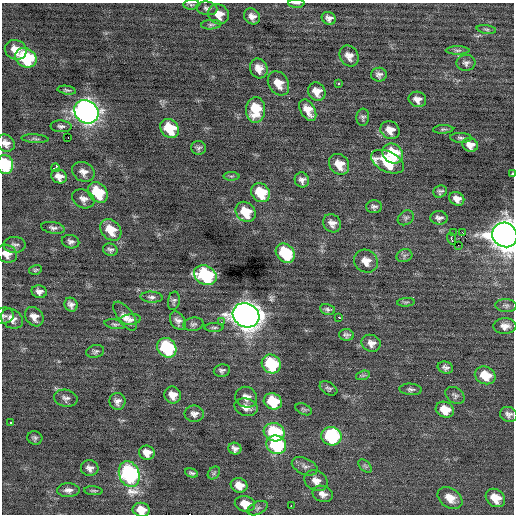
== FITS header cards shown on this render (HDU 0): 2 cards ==
NAXIS1  =                  512 / Axis length
NAXIS2  =                  512 / Axis length

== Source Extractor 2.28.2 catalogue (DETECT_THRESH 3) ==
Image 512 x 512 px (HDU 0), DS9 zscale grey, 1 PNG px = 1 image px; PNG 516 x 516 px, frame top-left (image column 1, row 512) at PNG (2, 3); each listed source drawn as its Kron ellipse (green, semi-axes under 4 px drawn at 4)
Background -0.0265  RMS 0.86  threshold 2.59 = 3 sigma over >= 5 px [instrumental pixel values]
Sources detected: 137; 1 with non-positive FLUX_AUTO (blend fragments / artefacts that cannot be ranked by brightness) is neither listed nor drawn; the other 136 listed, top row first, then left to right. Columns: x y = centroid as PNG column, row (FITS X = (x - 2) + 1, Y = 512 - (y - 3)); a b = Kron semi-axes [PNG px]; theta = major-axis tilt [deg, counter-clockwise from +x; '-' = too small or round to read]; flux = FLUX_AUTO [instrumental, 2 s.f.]
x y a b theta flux
296 3 8 2 -2 86
191 5 8 5 4 99
207 8 10 7 -10 200
219 14 11 9 -38 680
252 16 8 7 - 330
329 18 7 6 - 260
211 25 10 5 4 140
486 29 10 3 -9 95
16 50 11 9 -22 770
458 50 12 4 0 150
349 56 11 9 -58 430
26 58 11 9 -31 4800
466 63 9 8 - 200
259 68 10 8 -65 490
379 75 8 7 - 220
278 83 13 9 -59 700
339 84 3 3 - 600
67 90 9 4 -9 100
317 92 9 8 - 570
417 99 9 7 -21 350
255 110 13 9 85 1600
308 110 12 7 -60 650
86 112 13 11 -39 38000
363 117 9 6 84 150
61 126 10 6 -2 180
170 128 10 8 -45 2000
443 129 10 4 3 110
390 130 10 8 -33 500
68 137 2 2 - 53
461 138 10 5 -2 140
35 139 13 4 -3 120
6 143 9 8 - 370
470 145 8 7 - 420
198 148 7 6 - 160
393 153 11 9 -42 2200
387 162 17 10 -25 2500
339 164 11 9 -53 800
5 165 9 8 - 3000
55 168 4 3 - 760
83 172 11 9 -26 380
512 174 3 2 - 60
59 176 8 6 -30 440
231 176 8 4 -1 100
302 180 8 7 - 260
98 192 11 9 -47 2300
440 192 7 5 29 160
261 193 10 8 -48 1900
83 199 12 9 -26 350
457 199 8 6 -32 380
374 207 8 6 1 180
246 212 11 9 -48 1500
406 218 9 6 34 160
439 218 8 6 -5 220
332 223 9 8 - 350
53 228 12 5 -10 210
111 230 12 9 -47 1100
462 232 2 2 - 30
453 233 2 2 - 32
505 235 13 12 - 91000
451 239 6 3 -72 400
71 242 9 6 -12 190
14 245 11 8 -2 210
458 245 2 2 - 380
110 250 7 6 - 170
285 253 11 8 -48 3200
7 254 10 8 -27 530
404 256 8 6 18 170
366 261 12 11 - 630
35 270 6 4 16 90
205 275 12 9 -27 7600
39 292 7 6 - 270
152 297 11 5 -3 200
174 301 9 6 80 150
406 302 9 3 4 97
71 305 7 6 - 260
506 305 11 6 -3 180
328 309 8 5 -10 150
246 315 14 12 -28 73000
4 316 10 8 13 170
125 316 17 8 -53 510
34 317 10 8 -51 420
339 317 3 2 - 220
12 319 12 9 -35 440
130 319 11 5 5 210
178 321 10 7 -60 290
221 322 3 3 - 69
115 324 10 4 -10 130
193 324 10 6 10 170
505 326 11 8 -1 390
214 327 9 3 0 100
346 335 7 5 -4 180
371 343 9 8 - 380
167 348 10 9 - 5100
95 351 9 6 12 150
271 364 10 9 - 3500
445 367 8 6 -16 200
222 370 8 6 9 170
363 375 7 4 19 110
485 375 11 8 -22 1200
328 388 9 6 -31 140
411 389 11 6 -4 180
173 395 8 8 - 570
455 395 10 7 -35 180
246 397 11 10 - 410
66 398 12 8 -11 250
117 401 8 8 - 310
273 401 9 8 - 2200
246 407 12 8 -17 480
304 409 8 5 -24 110
445 410 9 7 -25 940
194 414 10 8 0 270
509 414 9 7 -23 240
11 423 3 3 - 310
274 432 11 9 -19 3900
331 436 10 9 - 5400
35 438 7 6 - 130
276 445 10 9 - 5400
235 449 6 6 - 230
147 453 8 7 - 550
305 466 14 8 -25 280
365 466 8 4 -45 120
90 468 9 8 - 300
192 473 7 4 -17 130
214 473 7 5 48 130
129 474 13 10 -69 12000
316 481 12 10 -30 490
239 485 8 7 - 700
68 490 11 7 1 280
93 491 9 4 -5 110
323 494 10 8 -22 370
450 498 13 9 -35 720
495 498 10 8 -38 950
245 504 10 7 -10 900
291 506 2 2 - 230
258 508 11 6 24 180
141 510 8 7 - 870
At the frame edge (FLAGS 8, measured only in part): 8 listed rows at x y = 296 3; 6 143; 5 165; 512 174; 505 235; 7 254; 4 316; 141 510
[1 non-positive-flux detection neither listed nor drawn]